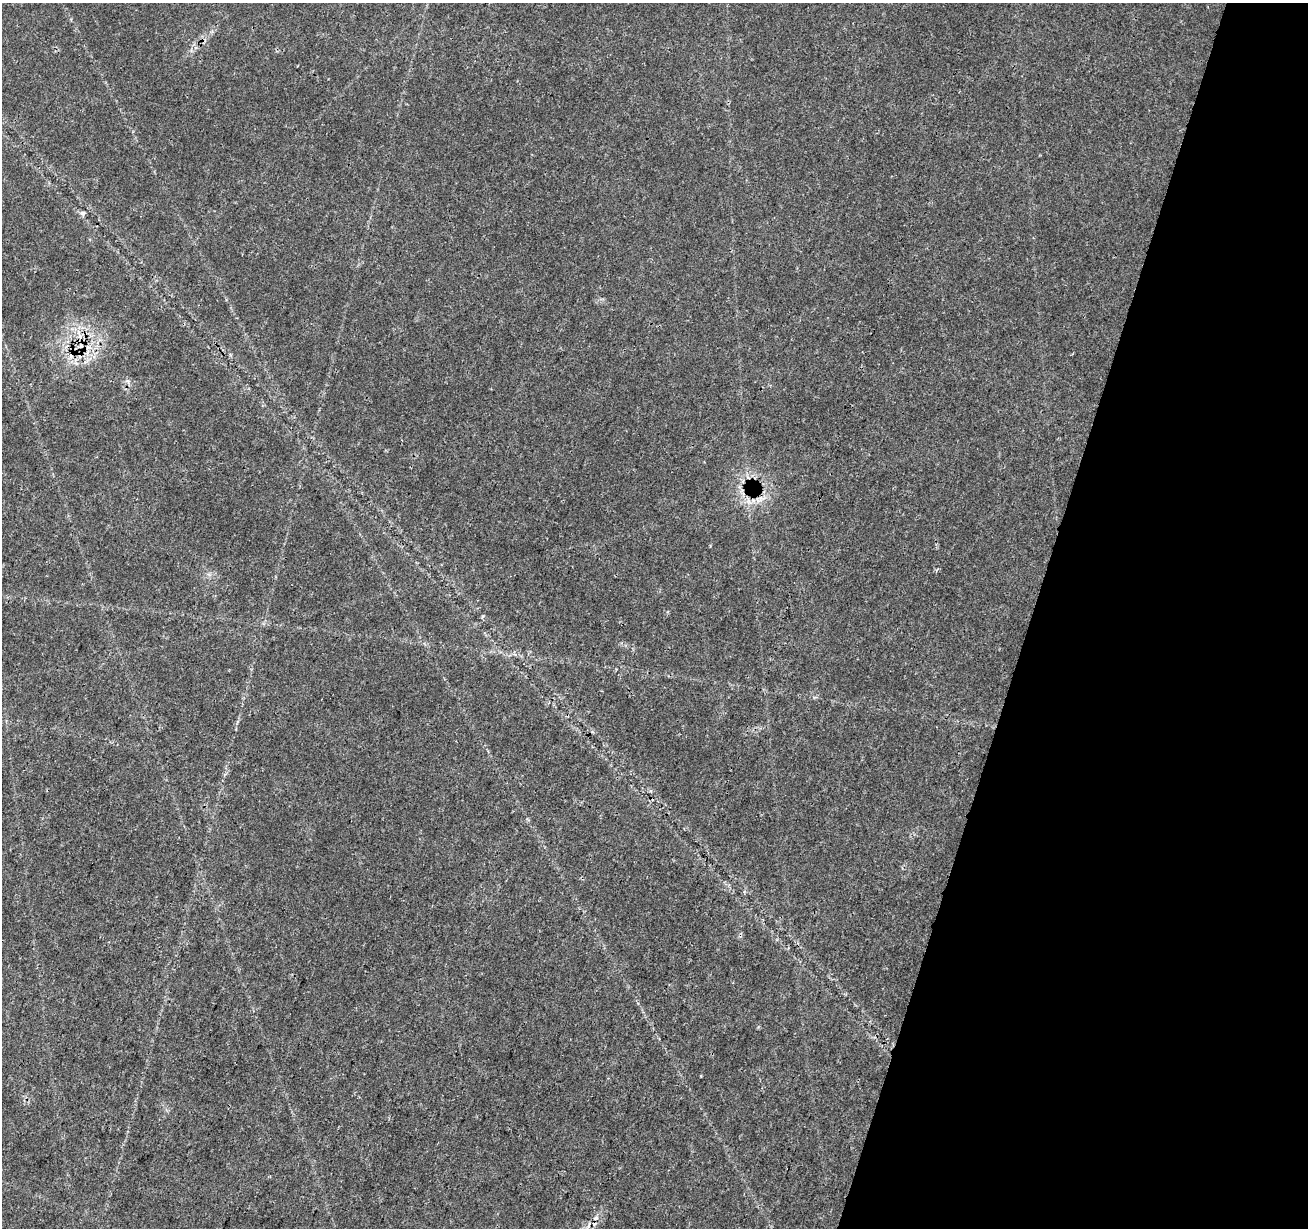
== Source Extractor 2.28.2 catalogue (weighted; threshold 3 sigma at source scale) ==
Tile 8 of 4 x 4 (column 4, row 2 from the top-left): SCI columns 3930-5235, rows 2736-3961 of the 5237 x 5409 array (HDU 1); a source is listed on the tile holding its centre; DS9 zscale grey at full resolution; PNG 1310 x 1230 px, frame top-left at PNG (2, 3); no overlay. Shown black and unused: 21% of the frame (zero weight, under 3 of 4 exposures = <1% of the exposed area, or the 3 px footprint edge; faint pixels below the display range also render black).
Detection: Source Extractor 2.28.2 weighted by HDU 2 'WHT'; one run over the whole footprint, this tile lists its part. Background 0.0269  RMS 0.0024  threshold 0.0107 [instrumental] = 3 sigma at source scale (4.5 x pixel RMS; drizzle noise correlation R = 1.50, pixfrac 1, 0.0396/0.0396 arcsec/px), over >= 5 px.
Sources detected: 4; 2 cosmic-ray / hot-pixel residue — not listed; the other 2 listed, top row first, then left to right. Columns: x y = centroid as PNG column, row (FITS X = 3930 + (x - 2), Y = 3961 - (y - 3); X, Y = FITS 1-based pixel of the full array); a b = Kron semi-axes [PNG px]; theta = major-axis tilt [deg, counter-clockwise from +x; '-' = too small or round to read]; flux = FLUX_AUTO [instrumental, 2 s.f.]
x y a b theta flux
82 213 6 6 - 0.62
760 499 7 5 89 0.71